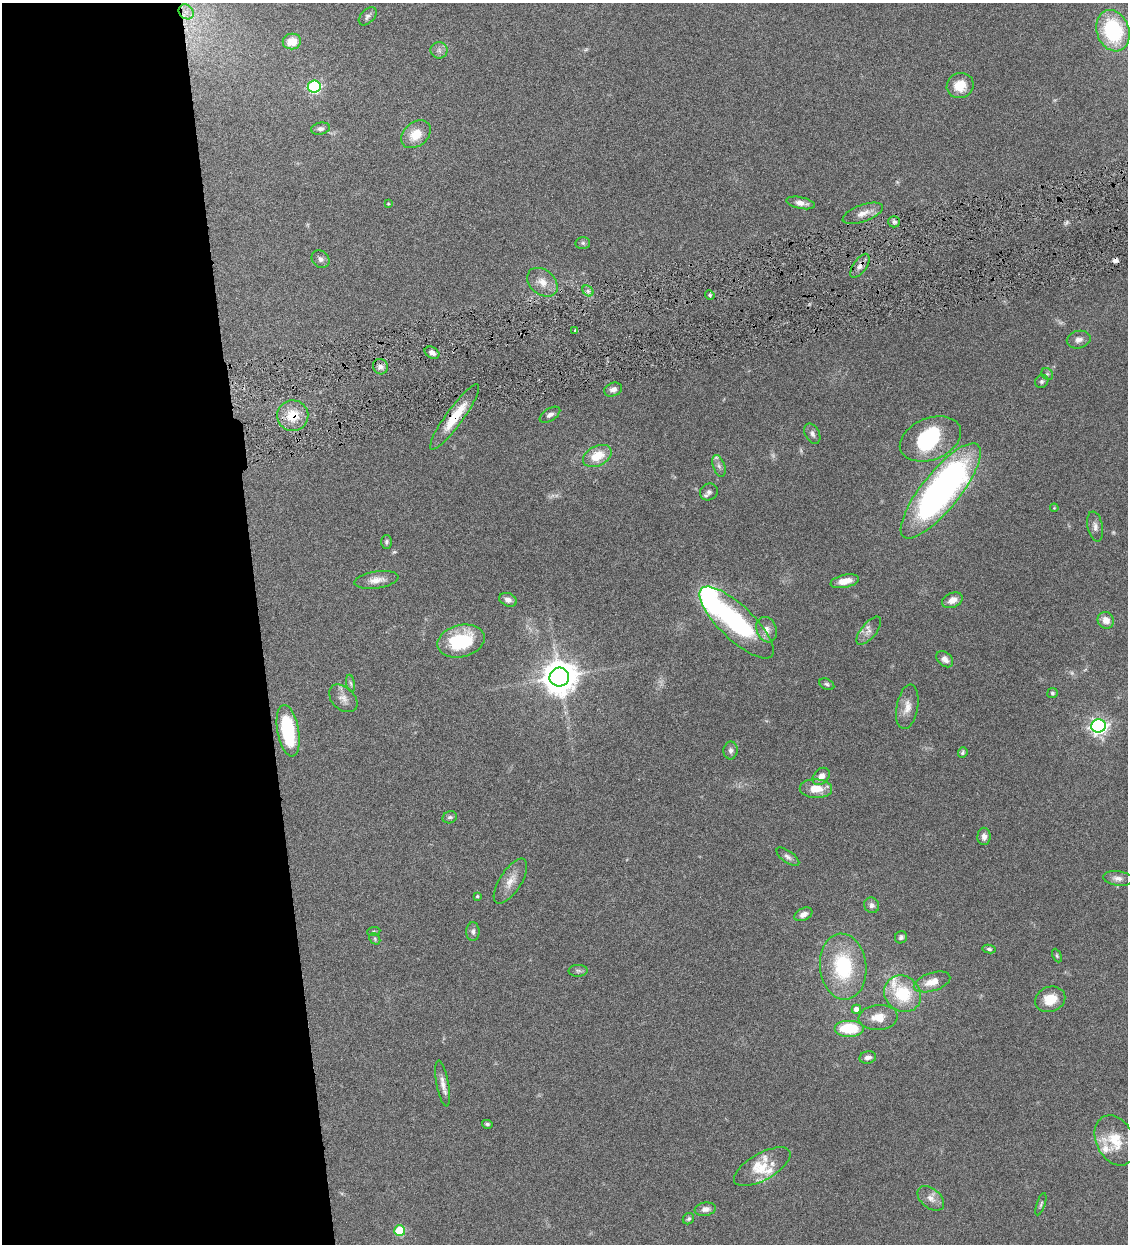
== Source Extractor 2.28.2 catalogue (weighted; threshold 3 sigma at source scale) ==
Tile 9 of 4 x 4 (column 1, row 3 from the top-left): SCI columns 262-1387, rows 1245-2486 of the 4909 x 4973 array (HDU 1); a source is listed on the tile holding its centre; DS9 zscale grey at full resolution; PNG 1130 x 1246 px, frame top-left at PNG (2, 3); each listed source drawn as its Kron ellipse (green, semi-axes under 4 px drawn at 4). Shown black and unused: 23% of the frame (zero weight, under 4 of 8 exposures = <1% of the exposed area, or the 3 px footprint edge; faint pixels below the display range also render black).
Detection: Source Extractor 2.28.2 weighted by HDU 2 'WHT'; one run over the whole footprint, this tile lists its part. Background 0.0434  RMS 0.0037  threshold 0.0151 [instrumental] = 3 sigma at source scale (4.09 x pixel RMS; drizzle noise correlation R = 1.36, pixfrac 0.8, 0.05/0.05 arcsec/px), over >= 5 px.
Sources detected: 109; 7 too faint to see at this stretch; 2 inside a brighter object's white glare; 1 cosmic-ray / hot-pixel residue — neither listed nor drawn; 7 inside a brighter listed object's ellipse — not listed separately; the other 92 listed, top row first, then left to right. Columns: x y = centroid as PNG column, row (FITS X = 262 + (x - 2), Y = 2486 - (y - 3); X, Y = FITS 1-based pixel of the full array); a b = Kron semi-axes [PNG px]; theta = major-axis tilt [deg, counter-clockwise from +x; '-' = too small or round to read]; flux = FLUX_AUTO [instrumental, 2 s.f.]
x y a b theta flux
186 12 8 6 -43 1.7
368 16 11 6 45 1.1
1113 31 21 16 -70 29
292 41 9 7 10 5.3
439 50 8 8 - 1.3
960 86 14 12 27 6.2
314 87 6 6 - 36
320 129 9 6 11 1.2
416 134 16 12 40 5.8
801 203 14 6 -11 2.4
388 204 3 3 - 0.31
863 213 21 8 20 3.2
894 222 6 5 - 0.79
583 243 7 6 - 0.74
320 259 9 8 - 1.2
860 266 14 6 55 1.9
542 282 17 12 -39 4.1
588 291 6 4 -45 0.82
710 295 5 4 - 0.54
575 330 3 3 - 0.3
1079 340 12 8 13 1.7
432 353 8 5 -28 1.6
380 367 8 7 - 1.5
1047 374 6 5 - 0.63
1042 381 7 6 - 0.78
613 390 9 6 21 1.5
550 415 11 6 32 1.4
293 416 15 15 - 8.1
455 417 40 8 54 10
812 434 11 7 -62 1.4
930 439 32 21 21 28
597 456 15 9 27 7.7
719 466 11 6 -71 1.2
941 491 59 19 51 150
709 492 9 8 - 1.2
1054 508 4 3 - 0.28
1095 526 15 7 -78 1.8
386 542 7 5 90 0.76
376 580 22 8 9 3.3
845 581 14 6 12 3.6
508 600 9 6 -22 1.5
952 600 11 7 22 2.2
1106 620 9 7 -48 3.2
737 623 49 17 -44 45
767 630 13 10 -69 2.6
869 631 17 7 50 2
461 641 24 16 13 21
945 659 9 6 -42 2
559 677 10 9 - 730
351 683 8 4 -80 0.76
827 684 8 5 -26 0.69
1052 693 5 5 - 0.63
343 698 16 11 -43 2.6
907 707 22 10 80 3.8
1098 726 7 6 - 120
288 731 26 10 -80 24
731 750 9 7 87 1.2
963 753 6 4 68 0.65
821 776 10 7 46 2.5
816 789 16 9 -2 6.2
450 817 7 6 - 0.81
984 836 9 6 90 1.5
788 857 13 6 -36 1.2
1118 878 15 7 -7 2
510 881 26 11 57 4.2
477 896 4 4 - 0.5
872 905 8 7 - 1.2
803 914 9 6 26 1.8
374 931 7 4 7 0.5
473 932 9 6 -90 1.1
901 937 6 6 - 0.87
375 939 6 5 - 0.56
989 949 6 4 -9 0.66
1057 956 7 4 -64 0.49
843 967 33 23 -84 24
578 971 9 6 2 0.94
932 982 19 9 18 4.4
903 994 19 17 -42 16
1050 999 15 12 21 6.3
856 1009 5 4 - 2.1
878 1017 19 12 5 5.1
849 1028 15 8 0 14
868 1057 8 6 13 1.5
443 1084 23 6 -80 2.5
487 1124 5 4 - 0.65
1115 1140 26 18 -63 9.1
762 1167 31 13 29 7.8
931 1198 15 9 -41 2.6
1041 1204 11 3 71 0.61
705 1209 10 6 10 1.7
688 1219 6 5 - 0.63
400 1231 5 5 - 16
Overlapping masked pixels (flux is a lower limit): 3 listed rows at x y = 860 266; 293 416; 455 417